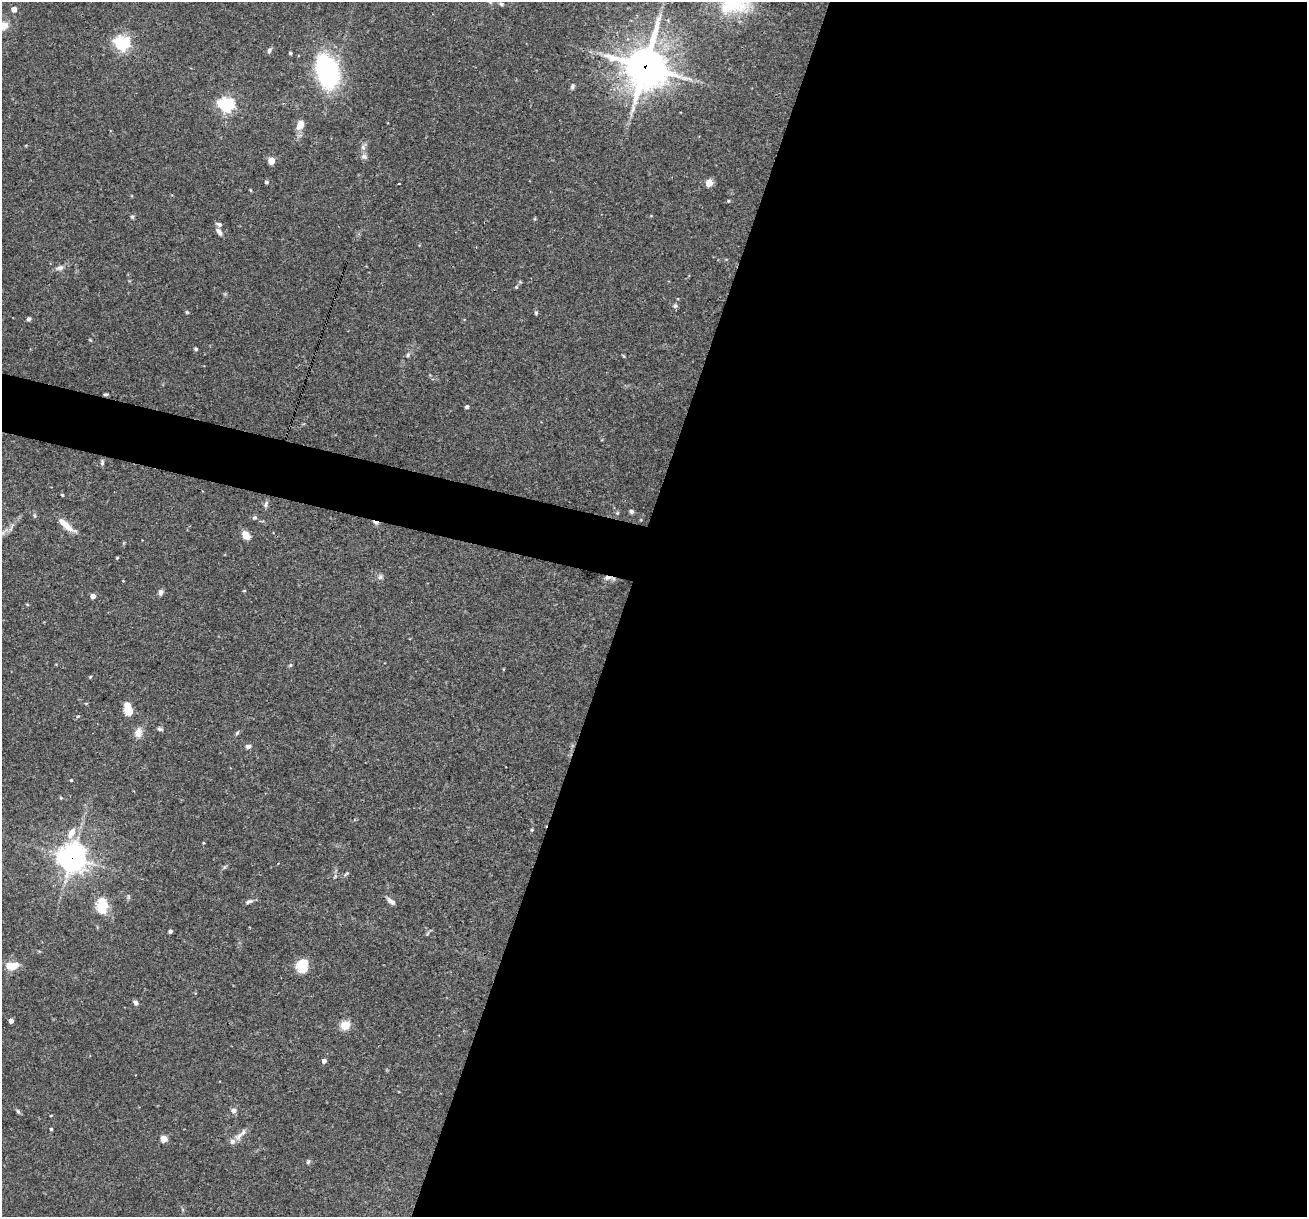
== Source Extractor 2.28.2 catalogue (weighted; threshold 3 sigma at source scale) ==
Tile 12 of 4 x 4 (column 4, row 3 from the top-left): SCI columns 3916-5220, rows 1467-2681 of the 5220 x 5237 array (HDU 1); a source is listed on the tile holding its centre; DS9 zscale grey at full resolution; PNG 1309 x 1219 px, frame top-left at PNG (2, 2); no overlay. Shown black and unused: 55% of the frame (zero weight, under 3 of 4 exposures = <1% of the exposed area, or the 3 px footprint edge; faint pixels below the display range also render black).
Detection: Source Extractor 2.28.2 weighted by HDU 2 'WHT'; one run over the whole footprint, this tile lists its part. Background 0.0756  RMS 0.0036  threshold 0.016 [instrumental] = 3 sigma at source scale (4.5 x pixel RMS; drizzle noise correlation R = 1.50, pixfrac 1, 0.05/0.05 arcsec/px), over >= 5 px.
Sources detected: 85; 1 inside a brighter object's white glare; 1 cosmic-ray / hot-pixel residue — not listed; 2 inside a brighter listed object's ellipse — not listed separately; the other 81 listed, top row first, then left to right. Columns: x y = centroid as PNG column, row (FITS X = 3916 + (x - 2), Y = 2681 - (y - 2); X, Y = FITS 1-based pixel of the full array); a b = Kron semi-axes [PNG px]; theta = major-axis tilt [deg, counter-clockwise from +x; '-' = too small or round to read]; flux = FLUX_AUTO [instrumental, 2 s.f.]
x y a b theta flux
501 4 5 4 - 0.56
14 9 4 4 - 3.2
2 26 17 11 20 5
122 43 6 6 - 93
269 50 7 5 62 0.82
290 53 3 3 - 0.48
645 66 16 15 - 760
327 71 39 24 -74 44
572 86 7 5 69 0.78
226 105 6 6 - 99
300 125 12 8 68 3.4
363 147 12 6 64 1.4
364 157 9 7 -17 1.2
271 161 4 4 - 7.7
266 182 4 4 - 0.68
709 183 5 5 - 8.6
251 190 5 3 - 0.35
728 201 4 4 - 0.37
132 217 6 5 - 0.57
219 232 10 5 -57 1.4
59 268 12 7 20 1.7
516 287 5 4 - 0.4
675 306 6 6 - 0.76
187 312 5 4 - 0.39
536 313 5 4 - 0.53
29 319 5 4 - 0.8
196 349 4 4 - 0.71
408 355 6 6 - 0.72
624 356 6 4 -70 0.34
105 394 5 4 - 0.53
467 407 5 4 - 0.62
102 463 8 4 89 0.71
62 495 3 3 - 0.46
266 504 10 5 66 0.91
631 511 5 4 - 0.93
34 515 6 4 -72 0.49
255 517 6 5 - 0.75
66 525 24 6 -39 4.9
11 528 15 3 73 0.98
3 533 11 5 54 1.5
246 535 8 6 -50 4.6
117 558 4 3 - 0.35
381 577 8 7 - 0.96
608 578 11 6 5 1.6
244 591 5 3 - 0.3
161 592 7 6 - 1.1
93 596 4 4 - 2.5
290 665 6 5 - 0.46
90 677 4 4 - 0.35
129 711 8 7 - 4.1
78 716 5 4 - 0.43
160 729 7 5 -15 0.69
138 732 13 10 73 2.6
237 733 7 4 54 0.56
248 746 6 5 - 1.2
71 780 3 3 - 0.35
61 798 5 4 - 0.36
532 830 4 3 - 0.41
72 832 15 8 62 3.6
203 843 5 3 - 0.3
72 858 9 9 - 400
346 874 9 3 36 0.55
128 897 8 4 -82 0.58
249 901 11 5 19 1
391 901 12 5 -38 1.6
102 906 17 11 -89 10
170 931 4 4 - 0.68
428 933 6 4 70 0.47
303 965 15 12 69 7.7
12 966 12 7 7 6.1
136 1003 7 5 -49 0.95
11 1021 4 4 - 2.3
345 1025 10 9 - 4.7
324 1061 4 4 - 1.6
234 1110 8 7 - 1.2
18 1111 7 4 -62 0.6
51 1115 4 2 - 0.23
51 1129 3 3 - 0.45
241 1134 25 6 40 2.5
164 1139 5 4 - 9.1
308 1162 6 5 - 0.57
Overlapping masked pixels (flux is a lower limit): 3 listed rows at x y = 645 66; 608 578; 72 858
Isophote crosses this tile's border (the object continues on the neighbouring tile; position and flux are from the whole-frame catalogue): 2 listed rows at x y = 2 26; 3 533